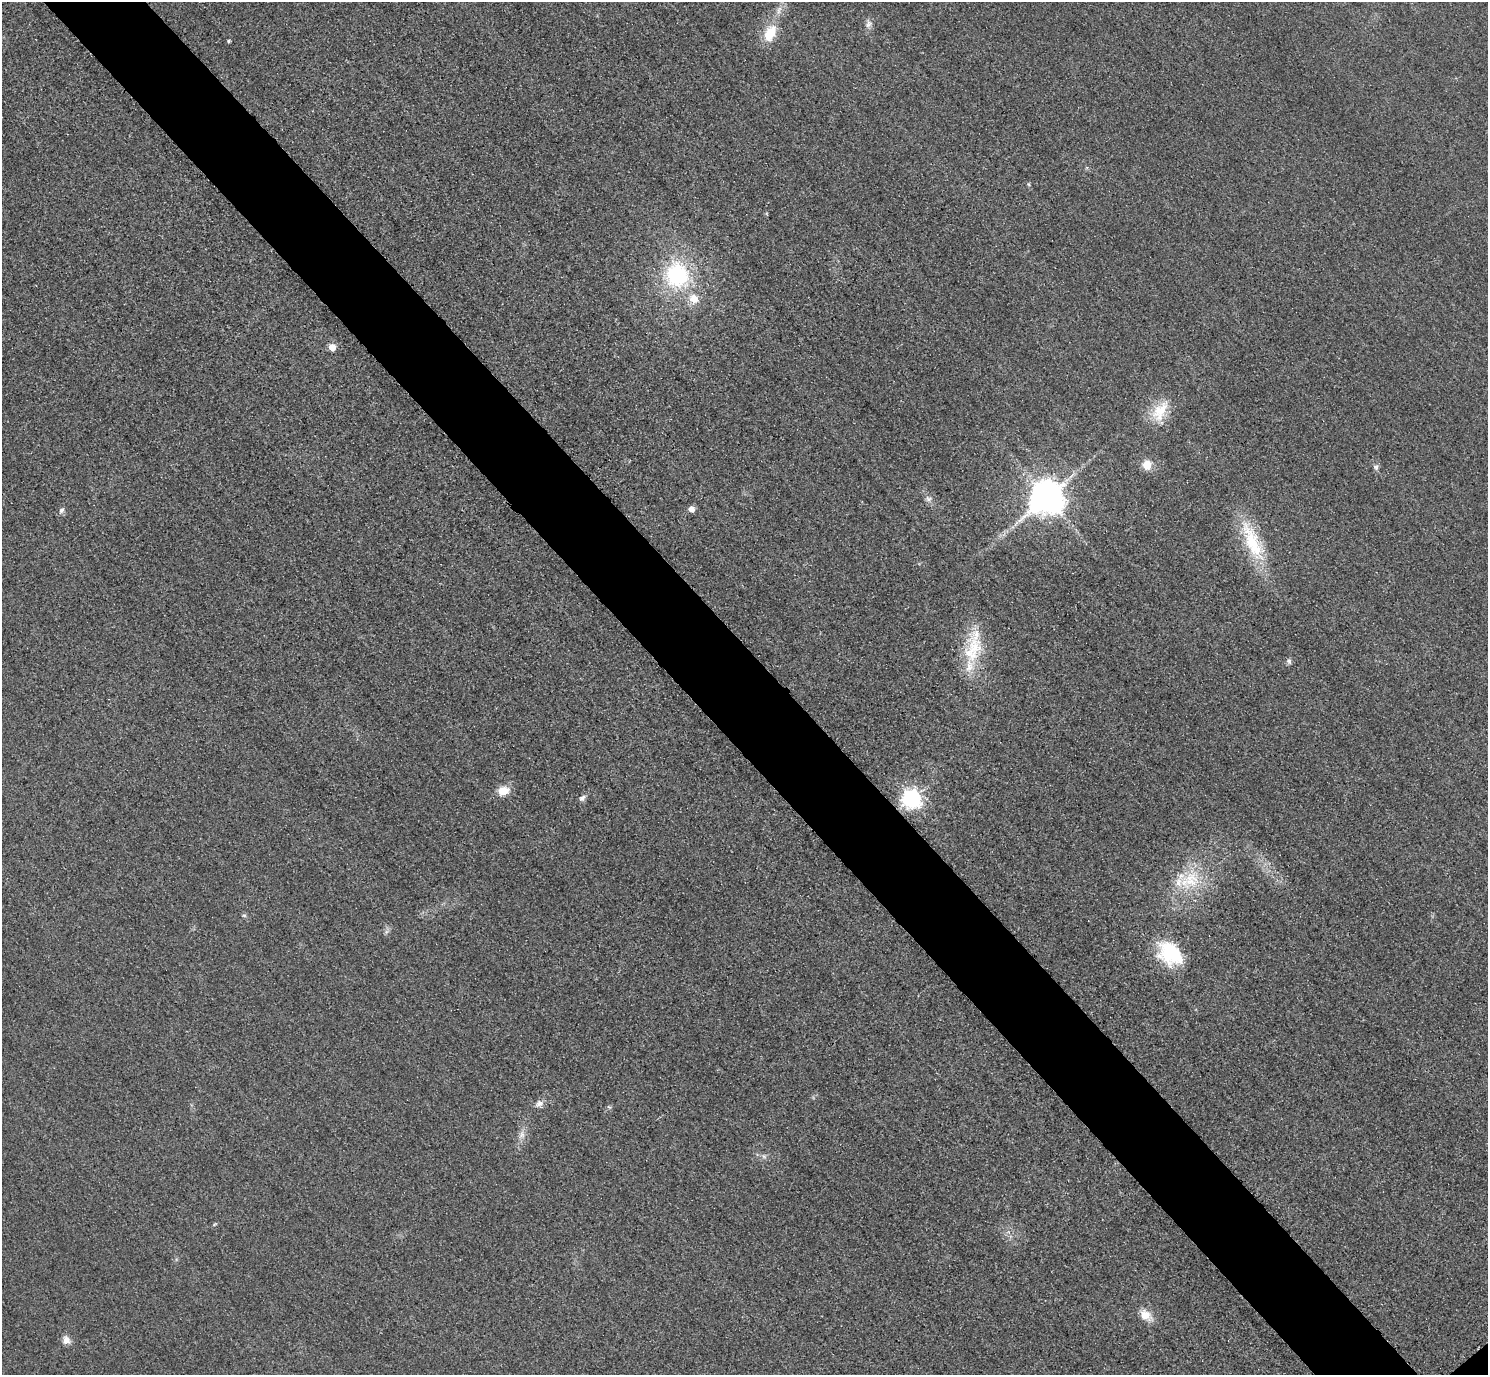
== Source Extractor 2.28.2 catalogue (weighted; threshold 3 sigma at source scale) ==
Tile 11 of 4 x 4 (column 3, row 3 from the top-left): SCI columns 3004-4489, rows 1557-2929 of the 6005 x 6003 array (HDU 1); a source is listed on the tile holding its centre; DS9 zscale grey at full resolution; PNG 1490 x 1377 px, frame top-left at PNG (2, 2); no overlay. Shown black and unused: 7% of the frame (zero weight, under 3 of 4 exposures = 3% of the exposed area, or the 3 px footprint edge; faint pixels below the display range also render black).
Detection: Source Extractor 2.28.2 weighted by HDU 2 'WHT'; one run over the whole footprint, this tile lists its part. Background 0.052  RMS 0.016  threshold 0.0723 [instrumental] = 3 sigma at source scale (4.5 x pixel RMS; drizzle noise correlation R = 1.50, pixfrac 1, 0.05/0.05 arcsec/px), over >= 5 px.
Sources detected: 29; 3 inside a brighter listed object's ellipse — not listed separately; the other 26 listed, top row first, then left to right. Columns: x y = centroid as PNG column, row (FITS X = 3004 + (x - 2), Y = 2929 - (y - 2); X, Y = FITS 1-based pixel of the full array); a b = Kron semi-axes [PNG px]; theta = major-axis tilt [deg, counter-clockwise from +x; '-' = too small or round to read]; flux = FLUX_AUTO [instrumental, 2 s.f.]
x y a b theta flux
869 24 12 8 60 7.5
770 33 20 13 64 38
229 41 4 4 - 1.8
677 275 29 26 -75 150
332 347 5 5 - 24
1160 411 31 17 58 44
1147 465 10 9 - 21
1376 467 8 6 -47 4.5
1047 497 10 9 - 3700
928 499 8 7 - 5.7
691 509 6 6 - 11
62 510 8 6 51 4.6
1252 541 58 18 -67 90
973 649 43 22 71 77
1289 661 8 6 -70 4
503 791 12 9 13 22
582 798 9 7 42 5.5
912 798 7 7 - 680
1191 880 28 25 26 69
244 915 5 4 - 2.1
1170 953 31 22 -43 89
539 1103 11 8 34 7.7
522 1135 10 7 64 7.9
764 1157 7 4 -20 3.4
1145 1315 17 12 -35 19
66 1340 11 9 -75 9.4